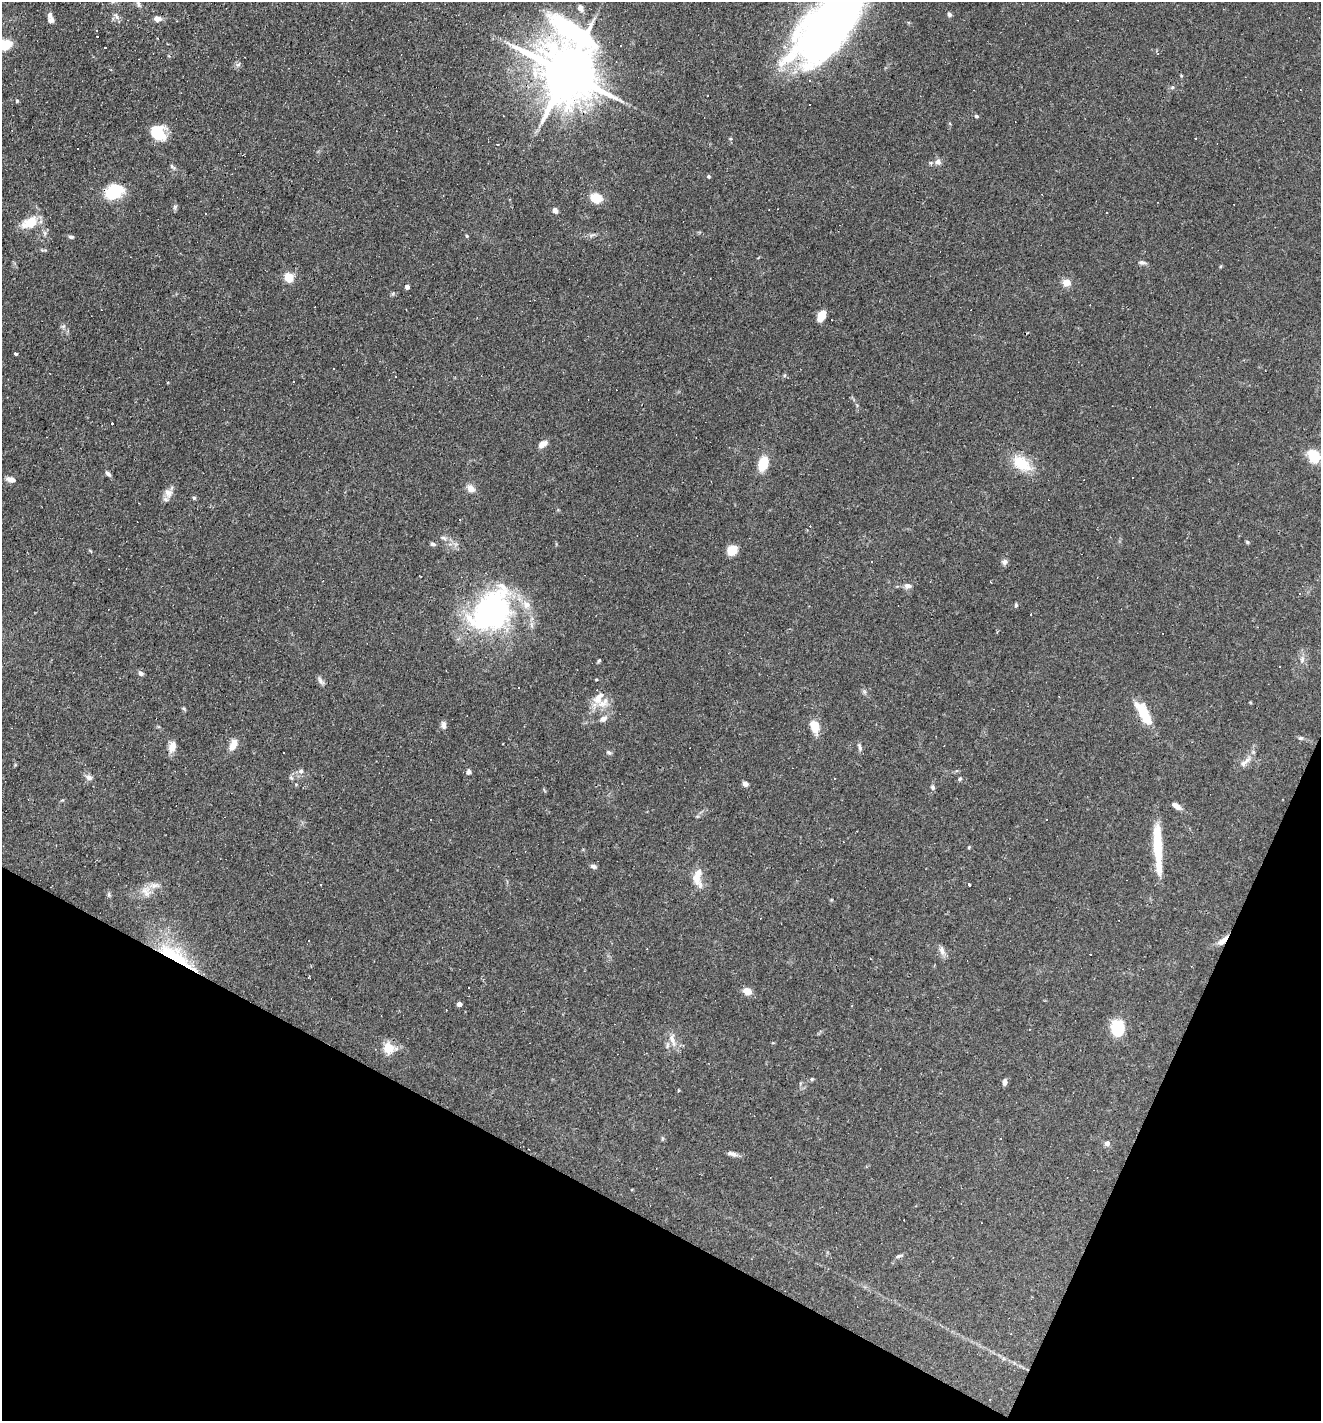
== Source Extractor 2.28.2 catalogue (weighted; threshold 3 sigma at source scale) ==
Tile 15 of 4 x 4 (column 3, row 4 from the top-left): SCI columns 2776-4094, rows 1-1419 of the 5686 x 5676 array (HDU 1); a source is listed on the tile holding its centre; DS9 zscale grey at full resolution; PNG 1323 x 1423 px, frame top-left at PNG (2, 2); no overlay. Shown black and unused: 21% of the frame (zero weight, under 3 of 4 exposures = <1% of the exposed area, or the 3 px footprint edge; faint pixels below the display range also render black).
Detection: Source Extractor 2.28.2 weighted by HDU 2 'WHT'; one run over the whole footprint, this tile lists its part. Background 0.0842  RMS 0.0052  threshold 0.0235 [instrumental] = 3 sigma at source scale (4.5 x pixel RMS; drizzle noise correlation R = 1.50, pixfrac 1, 0.05/0.05 arcsec/px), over >= 5 px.
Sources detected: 139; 2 inside a brighter object's white glare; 33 cosmic-ray / hot-pixel residue — not listed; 5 inside a brighter listed object's ellipse — not listed separately; the other 99 listed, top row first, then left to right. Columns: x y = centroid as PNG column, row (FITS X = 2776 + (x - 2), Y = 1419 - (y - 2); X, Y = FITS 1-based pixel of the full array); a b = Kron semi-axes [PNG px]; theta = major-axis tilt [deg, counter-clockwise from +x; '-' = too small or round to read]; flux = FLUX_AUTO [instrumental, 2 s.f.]
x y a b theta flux
138 4 9 5 -64 1.5
580 8 9 6 -75 2.4
949 14 6 5 - 1.1
834 18 97 35 48 330
157 19 9 7 -1 2.6
51 20 8 7 - 1.7
5 45 10 8 20 14
566 72 23 17 -86 3300
1172 87 6 5 - 0.86
17 101 4 3 - 0.7
809 104 2 2 - 0.56
976 116 6 4 -17 0.84
158 133 15 13 -49 15
497 144 3 2 - 0.43
938 162 8 8 - 2.3
172 166 6 4 -89 0.88
709 176 4 4 - 0.79
114 192 10 8 18 36
596 198 11 9 -23 9.8
175 207 7 5 60 1
555 210 7 6 - 1.8
29 222 22 13 27 9.5
467 236 4 4 - 0.61
71 237 7 4 -7 1.1
1142 262 9 5 -7 1.4
289 278 8 7 - 8.7
1066 282 9 8 - 4.3
407 287 4 4 - 2.4
821 317 11 7 66 6.6
63 326 7 5 32 1
16 353 3 3 - 8.8
785 375 5 3 - 0.64
112 424 3 2 - 1.8
543 444 11 7 28 3.3
1314 456 18 14 -55 10
1021 463 27 17 -36 14
763 464 11 7 74 16
108 474 8 5 -40 1.2
11 479 9 6 -14 3.2
471 488 11 9 -49 3.4
168 493 13 11 -47 3.6
194 498 5 4 - 0.71
443 538 10 3 -33 1.2
1247 542 5 4 - 0.64
433 544 7 5 -15 1.1
732 551 9 7 44 10
1004 562 7 7 - 1.7
908 586 11 7 3 2.3
1016 605 5 5 - 0.76
491 611 61 41 49 100
1031 614 3 3 - 7.6
1302 659 10 6 83 2.2
599 661 6 3 69 0.63
141 673 7 5 -31 1.5
596 679 3 3 - 0.49
321 681 13 5 -49 1.7
603 703 20 11 29 6.7
1145 715 29 11 -59 14
603 719 9 6 32 2.5
443 725 9 6 -85 2.2
815 726 13 9 -69 8.7
1301 738 7 5 -2 0.94
233 745 16 8 61 5.1
172 747 11 7 80 5.1
860 748 11 5 -76 1.3
609 752 7 5 -28 0.93
1245 762 22 6 41 3.6
301 771 7 6 - 1.7
469 771 7 5 90 1.4
89 777 9 7 -58 2
834 778 3 2 - 0.36
960 779 5 4 - 0.85
745 784 7 6 - 1.7
933 787 7 6 - 1.2
1176 806 11 5 -33 2.9
430 820 3 2 - 0.53
1157 844 47 9 -87 22
969 847 4 4 - 0.54
593 866 8 5 -18 1.4
697 877 26 11 89 7.6
969 884 3 3 - 0.79
154 886 17 6 4 3.4
146 892 15 8 -47 3.8
1222 941 17 7 42 3.7
942 951 12 7 -73 2.5
1090 954 3 2 - 0.4
175 956 58 15 -34 29
468 987 3 3 - 2.3
747 991 10 8 -21 4.5
459 1004 4 4 - 2.3
852 1006 3 2 - 0.38
1117 1028 16 13 -82 18
672 1040 19 7 -73 4.2
388 1048 13 11 -81 7.8
812 1079 4 4 - 0.78
1004 1082 6 5 - 2.4
1107 1143 7 6 - 1.8
732 1154 14 5 -17 2.1
899 1256 11 4 18 1.2
Overlapping masked pixels (flux is a lower limit): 3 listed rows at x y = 566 72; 1222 941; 175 956
Isophote crosses this tile's border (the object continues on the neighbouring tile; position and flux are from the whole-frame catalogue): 3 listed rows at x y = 834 18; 5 45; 1314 456